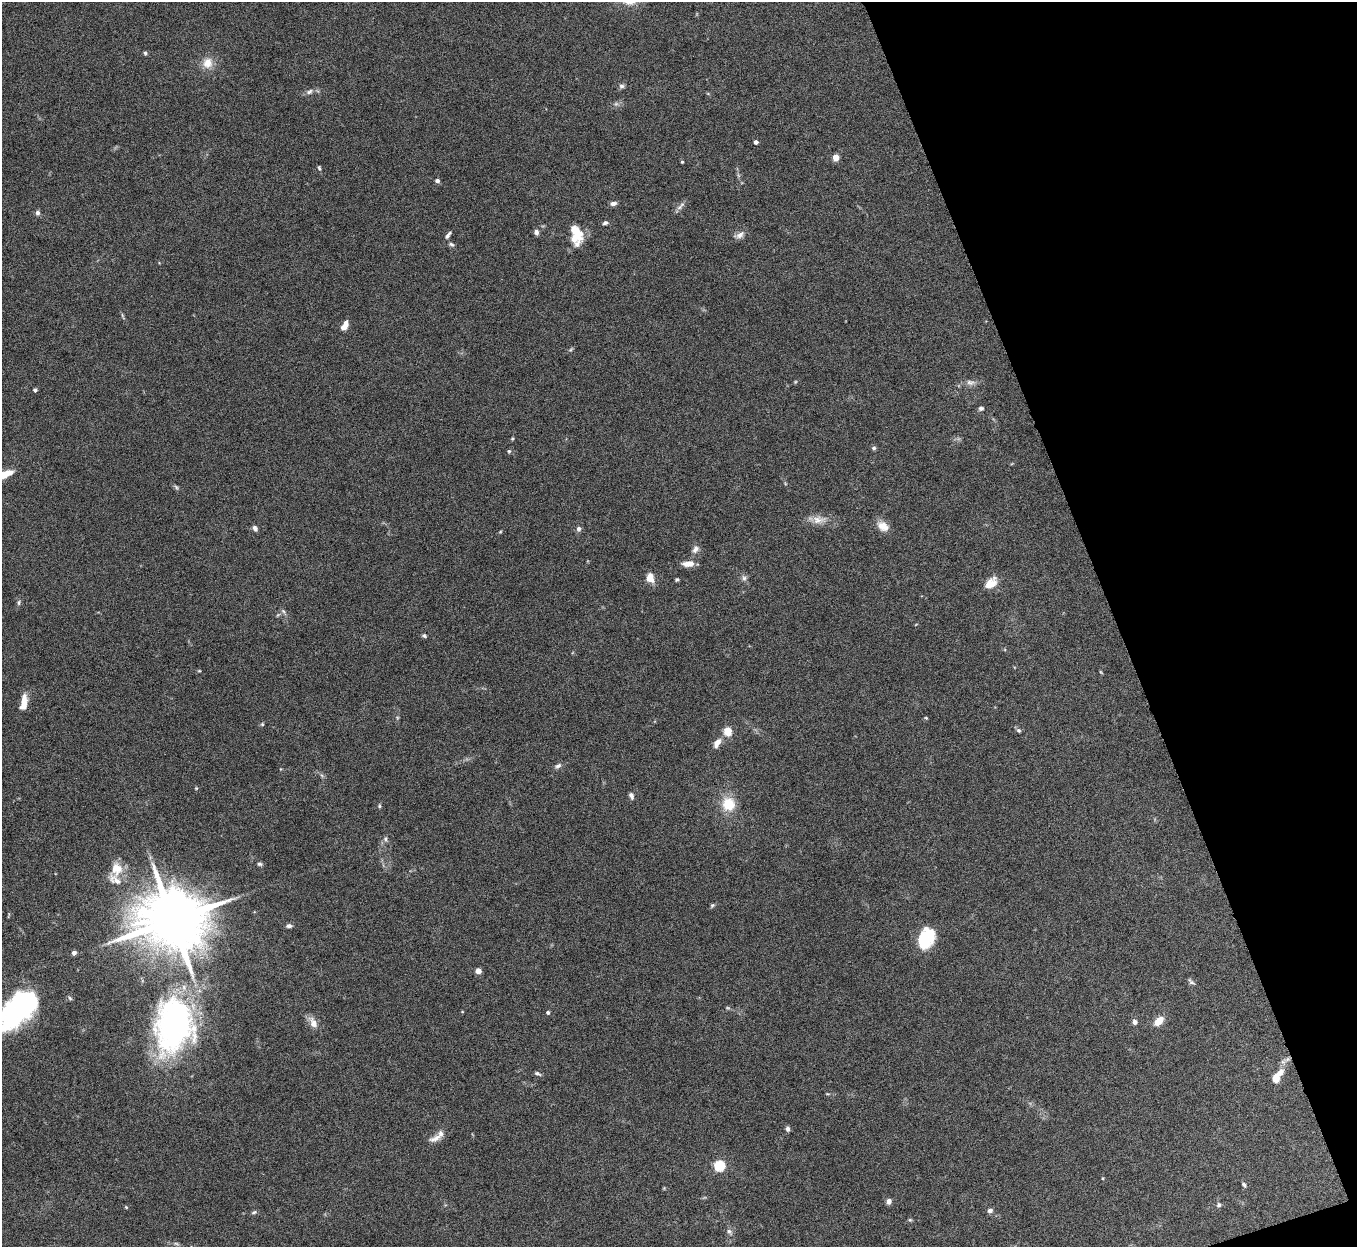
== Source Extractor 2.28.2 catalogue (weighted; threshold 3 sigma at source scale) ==
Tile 12 of 4 x 4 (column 4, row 3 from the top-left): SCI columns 4066-5420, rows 1396-2640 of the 5424 x 5404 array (HDU 1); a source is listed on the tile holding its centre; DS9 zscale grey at full resolution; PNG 1359 x 1249 px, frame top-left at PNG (2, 2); no overlay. Shown black and unused: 18% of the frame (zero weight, under 5 of 10 exposures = <1% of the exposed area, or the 3 px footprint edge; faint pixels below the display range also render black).
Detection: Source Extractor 2.28.2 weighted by HDU 2 'WHT'; one run over the whole footprint, this tile lists its part. Background 0.161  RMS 0.0059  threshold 0.0241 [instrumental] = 3 sigma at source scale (4.09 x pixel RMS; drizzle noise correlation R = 1.36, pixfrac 0.8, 0.05/0.05 arcsec/px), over >= 5 px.
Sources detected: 93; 2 too faint to see at this stretch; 1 inside a brighter object's white glare — not listed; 3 inside a brighter listed object's ellipse — not listed separately; the other 87 listed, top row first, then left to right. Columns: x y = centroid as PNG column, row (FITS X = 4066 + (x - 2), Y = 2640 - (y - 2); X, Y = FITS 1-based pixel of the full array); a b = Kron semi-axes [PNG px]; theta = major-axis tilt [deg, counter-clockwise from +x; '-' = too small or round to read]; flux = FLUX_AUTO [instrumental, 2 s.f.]
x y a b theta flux
145 53 5 5 - 0.81
208 63 13 12 - 6.6
621 86 8 6 -1 1.3
309 92 10 6 30 1.9
756 142 4 4 - 1.9
835 157 4 4 - 11
682 162 4 3 - 0.65
319 168 7 4 -68 0.76
437 181 5 5 - 1.4
613 203 7 5 6 2.1
682 205 10 4 41 1.7
37 213 6 6 - 1.4
605 223 6 4 26 1.2
575 230 21 9 -47 9
536 232 7 5 -69 1.9
448 235 10 4 54 1.5
740 235 13 7 36 2.7
451 244 7 5 -28 1.1
577 244 15 9 53 3.1
122 315 7 4 -72 0.73
344 326 11 6 59 4.4
970 382 12 7 -11 2.5
35 390 4 4 - 1.3
981 408 6 5 - 1.3
512 439 4 4 - 0.56
874 448 6 5 - 1.1
509 451 5 5 - 0.72
3 475 22 7 21 10
176 487 8 4 -55 0.96
818 520 19 11 2 5.7
883 526 15 10 -34 5.6
255 528 7 5 -57 1.8
578 528 6 6 - 1.6
500 532 5 3 - 0.52
695 549 11 7 50 2.3
688 564 13 6 4 4.9
650 577 13 9 -80 4.5
744 578 9 6 -75 1.6
677 579 4 4 - 0.83
990 583 15 9 40 7.5
19 602 7 5 84 1.1
283 611 6 5 - 1.1
424 636 6 4 -44 0.89
199 671 5 3 - 0.48
24 703 18 7 81 7
926 718 4 3 - 0.49
262 724 5 4 - 0.7
1018 730 6 6 - 1.1
727 731 5 5 - 21
717 743 11 7 60 4.1
558 766 10 6 27 1.7
196 788 5 4 - 0.53
631 796 8 5 -71 1.7
728 804 15 14 - 14
379 806 5 4 - 0.72
385 839 6 5 - 1.1
259 864 7 5 -3 1.1
116 868 13 11 -84 9.2
712 905 6 4 48 0.85
172 920 18 15 4 5200
289 926 7 5 2 1.5
926 939 20 14 68 26
74 953 5 5 - 1.8
478 971 4 4 - 6.1
1191 982 11 5 -39 1.3
548 1012 4 4 - 1.2
12 1015 49 26 33 78
1159 1021 12 7 44 6.8
1135 1022 6 5 - 1.8
313 1023 16 9 -64 4.3
174 1026 69 48 83 150
1280 1072 10 8 55 3.9
538 1073 9 4 -23 1.1
1275 1078 8 6 77 6.6
788 1129 6 5 - 1.4
435 1138 18 7 22 3.7
719 1166 5 5 - 50
1103 1178 5 3 - 0.47
1244 1184 6 5 - 1.2
889 1201 6 5 - 2.4
1219 1205 6 6 - 1.1
126 1207 5 4 - 0.48
990 1210 6 5 - 1.8
254 1212 8 4 22 0.95
910 1220 5 5 - 0.68
729 1231 8 5 -53 1.4
176 1243 7 4 -20 0.87
Isophote crosses this tile's border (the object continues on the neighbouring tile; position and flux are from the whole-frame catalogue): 2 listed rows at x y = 3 475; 12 1015